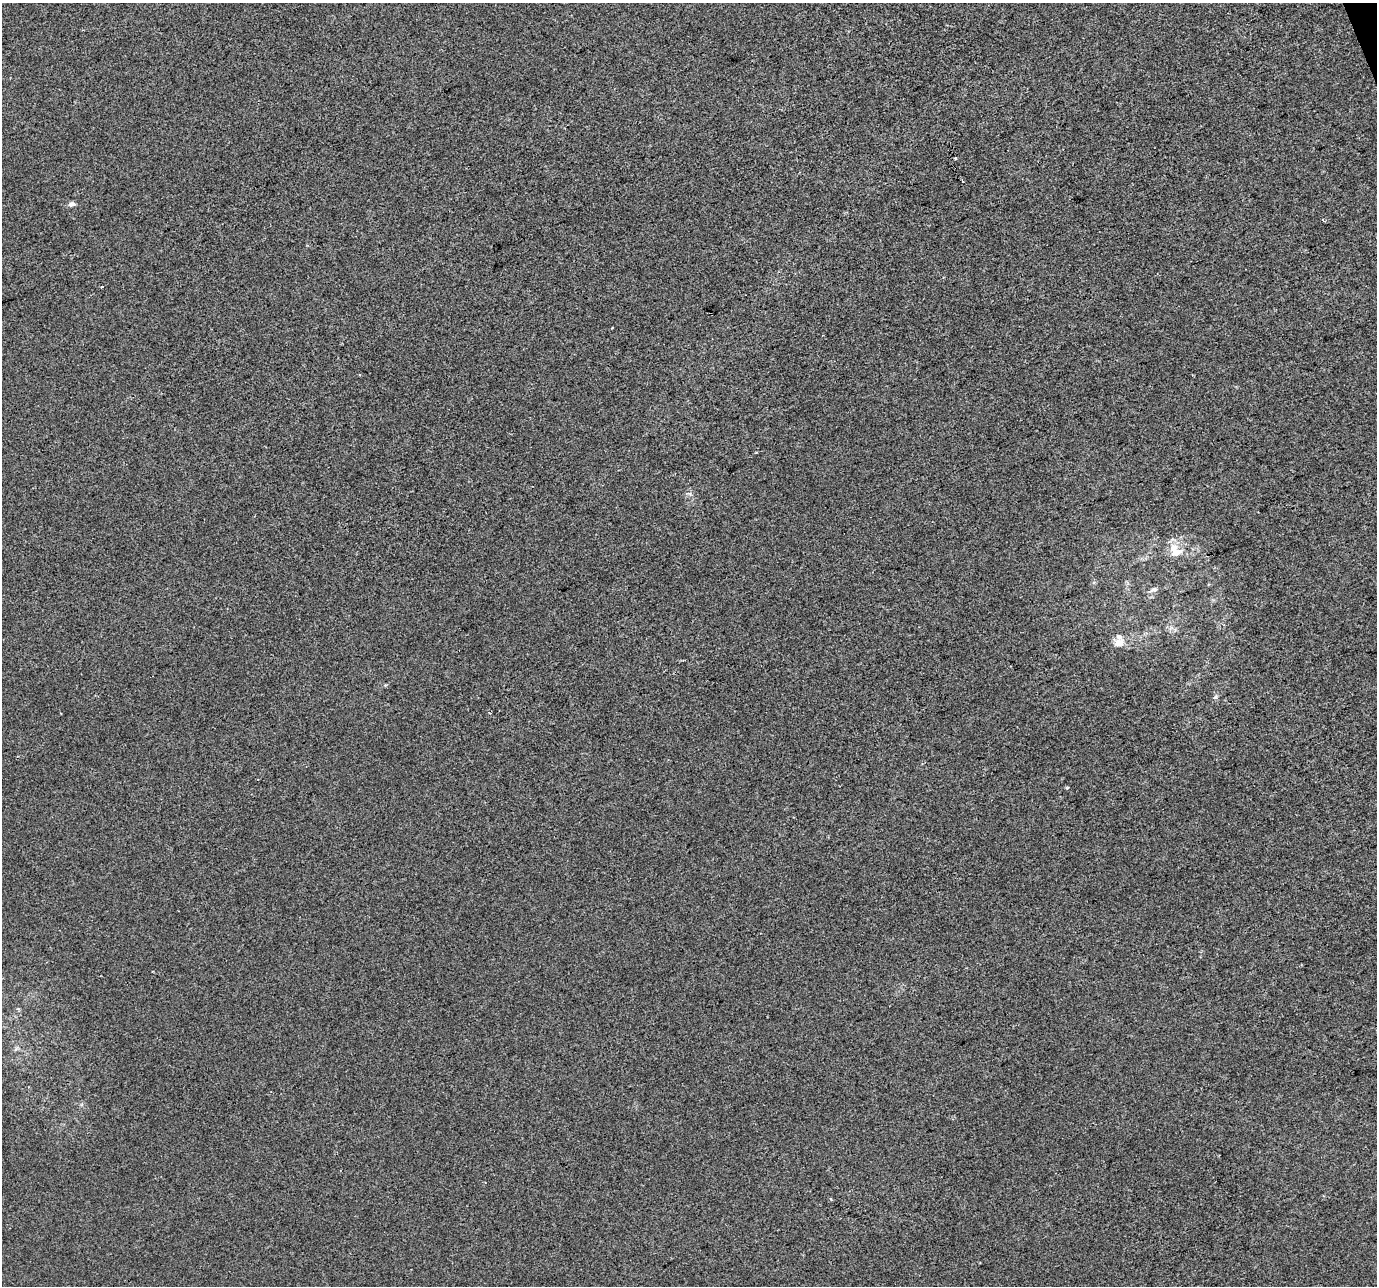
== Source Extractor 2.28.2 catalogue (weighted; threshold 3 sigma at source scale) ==
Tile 10 of 4 x 4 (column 2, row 3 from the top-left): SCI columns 1377-2751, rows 1414-2697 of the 5501 x 5340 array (HDU 1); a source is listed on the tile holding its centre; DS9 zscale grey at full resolution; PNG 1379 x 1288 px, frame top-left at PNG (2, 3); no overlay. Shown black and unused: <1% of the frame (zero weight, under 2 of 3 exposures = <1% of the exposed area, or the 3 px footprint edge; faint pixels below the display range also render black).
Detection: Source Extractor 2.28.2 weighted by HDU 2 'WHT'; one run over the whole footprint, this tile lists its part. Background -1.26e-04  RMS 0.0056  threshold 0.0253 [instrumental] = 3 sigma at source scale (4.5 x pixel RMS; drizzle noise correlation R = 1.50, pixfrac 1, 0.0396/0.0396 arcsec/px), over >= 5 px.
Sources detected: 10; all 10 listed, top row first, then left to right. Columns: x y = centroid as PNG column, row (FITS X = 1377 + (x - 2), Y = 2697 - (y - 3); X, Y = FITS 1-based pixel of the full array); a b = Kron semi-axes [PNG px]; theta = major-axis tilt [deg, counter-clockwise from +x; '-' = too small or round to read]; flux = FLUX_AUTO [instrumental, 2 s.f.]
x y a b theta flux
955 158 3 3 - 1.5
963 181 3 2 - 0.64
71 204 8 6 13 1.8
1323 220 3 3 - 0.72
102 287 4 2 - 0.42
756 452 4 3 - 0.49
1176 551 19 14 -58 9.4
1154 590 10 6 20 2
1119 643 14 11 -9 6.1
831 1199 4 3 - 0.93
Unlisted compact peaks at least as high as the median listed source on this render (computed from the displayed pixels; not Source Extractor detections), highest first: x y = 1067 788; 1215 697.